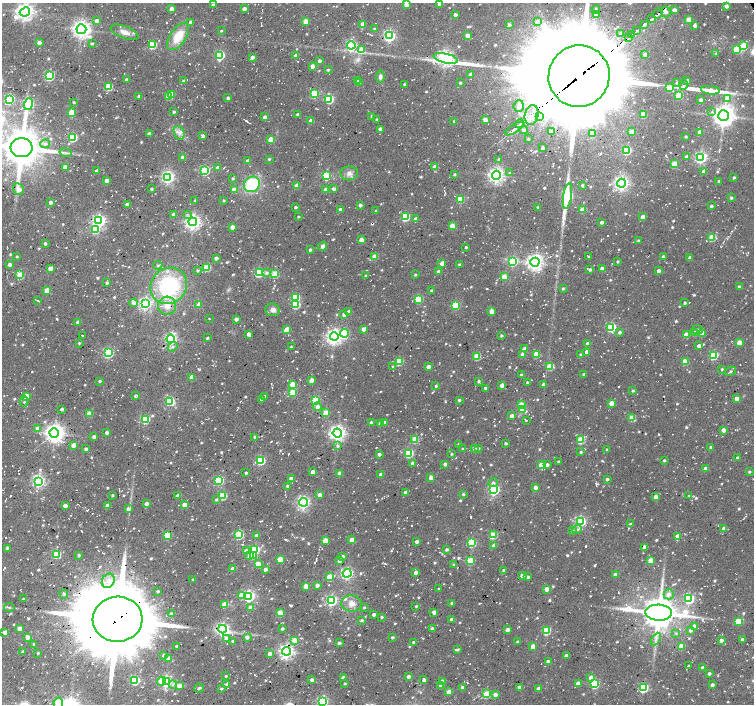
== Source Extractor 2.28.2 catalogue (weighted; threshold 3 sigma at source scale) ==
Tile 7 of 4 x 4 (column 3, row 2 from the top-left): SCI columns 3030-4532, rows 3031-4434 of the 6035 x 5996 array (HDU 1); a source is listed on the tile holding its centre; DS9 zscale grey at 2 x 2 block average (1 PNG px = mean of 2 x 2 image px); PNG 756 x 706 px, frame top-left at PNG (2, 3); each listed source drawn as its Kron ellipse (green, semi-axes under 4 px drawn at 4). Shown black and unused: <1% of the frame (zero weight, under 2 of 3 exposures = <1% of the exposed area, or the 3 px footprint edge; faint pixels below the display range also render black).
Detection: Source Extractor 2.28.2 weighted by HDU 2 'WHT'; one run over the whole footprint, this tile lists its part. Background 0.055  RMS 0.0084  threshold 0.0377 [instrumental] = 3 sigma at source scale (4.5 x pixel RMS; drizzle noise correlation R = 1.50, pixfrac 1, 0.0396/0.0396 arcsec/px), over >= 5 px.
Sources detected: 1029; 1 too faint to see at this stretch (2 x 2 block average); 5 inside a brighter object's white glare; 25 cosmic-ray / hot-pixel residue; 4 long thin detections or spike segments (spike, bleed or trail) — neither listed nor drawn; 17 inside a brighter listed object's ellipse — not listed separately; of the other 977, all 500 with FLUX_AUTO >= 2.69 (the completeness limit of this list) listed and drawn (477 fainter detections not listed), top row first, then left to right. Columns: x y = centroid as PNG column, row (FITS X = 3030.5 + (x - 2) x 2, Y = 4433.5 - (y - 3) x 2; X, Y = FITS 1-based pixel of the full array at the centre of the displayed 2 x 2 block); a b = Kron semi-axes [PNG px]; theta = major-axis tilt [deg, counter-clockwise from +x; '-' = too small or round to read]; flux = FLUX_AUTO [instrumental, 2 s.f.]
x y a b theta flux
439 4 3 2 - 11
213 5 2 2 - 4.7
406 5 3 3 - 19
726 6 2 2 - 9.5
171 9 3 3 - 21
244 9 3 3 - 10
596 9 4 3 - 3.4
674 10 3 3 - 11
25 12 5 4 - 970
665 12 6 5 - 7.9
658 13 6 2 51 7.9
596 14 3 3 - 11
455 15 2 2 - 8.9
651 19 3 2 - 4.6
688 20 3 3 - 42
97 21 3 3 - 11
306 21 3 3 - 40
191 22 3 2 - 8.7
537 22 4 4 - 11
363 24 3 3 - 26
644 24 3 2 - 970
509 25 3 3 - 6.7
695 25 3 2 - 9.9
81 29 5 4 - 1100
374 29 2 2 - 3.8
221 31 2 2 - 2.7
636 31 3 2 - 11
124 32 15 6 -21 14
621 33 3 3 - 11
631 35 3 2 - 9.7
178 36 15 8 56 48
389 36 4 4 - 370
467 36 3 3 - 25
629 37 3 2 - 7.2
39 43 3 2 - 13
92 43 3 2 - 3.6
153 45 3 3 - 90
351 45 4 4 - 240
743 46 3 3 - 70
361 49 4 3 - 31
737 49 3 3 - 72
645 54 3 3 - 11
716 54 3 3 - 2.9
220 55 4 3 - 180
296 56 3 3 - 11
252 57 3 2 - 8.8
446 58 12 5 -13 740
319 61 3 2 - 6.8
312 66 3 2 - 14
328 70 3 2 - 2.7
470 75 3 3 - 12
49 76 4 3 - 200
579 76 31 30 - 53000
380 77 6 4 84 6.7
127 79 3 3 - 5.2
357 80 3 2 - 4.1
183 81 3 2 - 3.4
687 81 3 3 - 5.1
359 83 3 3 - 15
460 83 2 2 - 4.3
677 83 2 2 - 2.8
404 84 2 2 - 4.2
683 84 5 3 - 4.4
108 87 3 3 - 79
669 88 3 3 - 39
710 90 9 4 -6 23
314 93 3 3 - 100
171 94 3 2 - 19
679 95 3 3 - 85
139 96 3 2 - 6.1
169 96 3 3 - 65
228 98 3 3 - 4.2
728 98 4 3 - 31
9 99 4 3 - 270
329 99 4 3 - 150
701 100 3 2 - 9.1
74 102 2 2 - 3.5
28 104 6 4 73 240
519 106 6 5 - 18
71 112 3 3 - 54
174 112 2 2 - 3.8
712 112 3 3 - 2.9
298 114 3 3 - 4.2
643 114 3 3 - 41
532 115 10 7 78 30
723 116 5 5 - 1900
265 117 3 2 - 7.6
372 117 3 2 - 3.9
540 117 3 3 - 21
377 120 2 2 - 4
485 120 4 3 - 10
311 121 3 3 - 20
454 121 2 2 - 3.2
520 124 4 2 - 14
380 129 2 2 - 12
514 129 10 2 33 9.6
524 130 4 4 - 5.1
552 131 2 2 - 4.5
631 132 3 3 - 28
700 132 3 3 - 17
179 133 7 5 -65 8.9
149 134 3 3 - 5.2
592 134 3 3 - 19
203 136 3 2 - 7.8
72 137 3 3 - 170
686 137 3 2 - 2.7
271 139 3 3 - 33
528 139 2 2 - 2.9
45 144 5 4 - 5.3
21 148 11 9 -5 6700
543 148 2 2 - 8.9
627 150 4 3 - 140
66 153 6 3 -14 4.2
182 157 3 3 - 7.9
687 157 3 2 - 10
701 157 4 4 - 390
269 159 2 2 - 3
499 160 3 3 - 7.7
248 161 3 2 - 11
674 164 3 3 - 52
65 167 3 3 - 16
435 167 3 3 - 18
218 168 3 3 - 15
205 170 4 3 - 190
97 171 3 3 - 22
704 171 3 3 - 19
349 173 9 7 3 12
510 173 3 3 - 3.1
454 174 3 2 - 3.7
496 175 4 4 - 740
326 176 3 3 - 150
168 177 4 4 - 470
734 177 2 2 - 4.4
233 178 3 2 - 2.8
107 180 3 2 - 15
719 181 3 3 - 3.6
621 183 4 4 - 620
252 184 8 7 - 120
582 185 2 2 - 3.4
297 186 3 3 - 21
19 189 6 5 - 12
152 189 3 2 - 3.3
334 189 3 3 - 8.2
234 190 3 3 - 17
326 190 3 3 - 15
567 196 13 4 81 270
731 198 3 3 - 4.5
460 199 3 3 - 70
224 200 2 2 - 3
195 201 2 2 - 3
51 202 2 2 - 9.7
127 204 3 2 - 14
360 205 3 2 - 8.2
711 206 3 2 - 4.5
295 207 3 2 - 3.7
538 207 2 2 - 2.8
340 210 2 2 - 11
583 210 3 3 - 36
376 211 2 2 - 3.2
174 214 3 3 - 10
187 214 3 3 - 2.8
298 217 2 2 - 3
405 217 3 3 - 130
643 217 3 3 - 21
416 219 3 3 - 8.5
99 221 4 4 - 470
193 222 4 4 - 770
602 222 3 3 - 6.3
452 226 3 3 - 31
232 227 3 2 - 15
95 230 3 3 - 80
712 237 3 3 - 69
361 240 3 3 - 20
638 241 3 2 - 4.3
45 243 2 2 - 4.7
323 246 5 4 - 8.3
466 247 2 2 - 4.2
310 250 4 3 - 4.3
17 256 2 2 - 2.8
375 257 3 3 - 40
589 257 3 2 - 4.9
663 257 2 2 - 6.7
216 258 2 2 - 7.1
689 258 3 3 - 4.5
513 261 4 4 - 220
535 262 4 4 - 920
618 262 2 2 - 3.5
442 263 3 3 - 12
10 264 3 3 - 9.9
459 264 2 2 - 3.3
158 265 5 3 - 2.8
50 268 3 3 - 16
207 268 3 3 - 74
602 269 3 3 - 18
197 270 3 2 - 3.3
590 270 3 3 - 4.8
659 271 3 3 - 11
438 272 3 2 - 10
259 273 3 3 - 140
266 273 3 3 - 4.7
275 274 3 3 - 80
20 275 3 3 - 79
415 275 2 2 - 3.1
366 276 2 2 - 5.3
504 277 3 3 - 41
107 283 2 2 - 4.8
169 286 19 17 42 200
739 287 2 2 - 4.3
563 289 3 2 - 3.1
47 290 3 3 - 22
431 290 2 2 - 3.3
295 298 3 3 - 120
418 299 3 3 - 100
38 301 2 2 - 3.6
134 303 4 4 - 11
145 303 4 4 - 420
685 303 2 2 - 4.1
199 305 3 3 - 21
296 305 3 3 - 90
455 305 3 3 - 110
167 306 9 9 - 20
273 310 7 6 - 9.6
491 311 3 3 - 16
349 312 3 3 - 10
344 314 4 3 - 8.9
209 319 2 2 - 2.8
236 319 3 3 - 8.9
78 322 3 2 - 8.8
611 327 4 3 - 180
287 329 3 3 - 16
364 329 3 3 - 12
698 330 5 4 - 4.9
620 332 4 3 - 5.6
344 333 4 4 - 130
695 333 3 3 - 15
702 333 3 3 - 34
249 334 4 2 - 14
686 335 3 3 - 24
82 336 2 2 - 3.3
334 336 4 4 - 720
501 336 3 3 - 3.5
207 338 2 2 - 3.8
171 339 4 4 - 370
739 342 3 3 - 35
79 343 3 2 - 2.9
588 344 3 3 - 15
699 346 3 2 - 9
173 347 5 4 - 4.5
291 347 2 2 - 3
525 349 4 3 - 14
587 352 3 3 - 13
108 353 4 3 - 210
536 354 3 3 - 52
580 354 3 3 - 2.8
522 355 3 3 - 13
477 356 3 3 - 68
714 356 4 3 - 120
399 361 3 3 - 98
685 362 3 3 - 43
393 366 3 3 - 3
550 366 3 3 - 58
428 367 3 2 - 12
722 369 3 3 - 2.7
731 371 6 3 35 3.7
584 374 2 2 - 4.2
521 375 3 2 - 4
192 377 3 3 - 19
311 380 3 3 - 19
100 381 2 2 - 4
479 381 3 3 - 3.6
527 382 2 2 - 4.1
544 384 3 3 - 6.6
292 385 3 3 - 50
502 385 3 3 - 19
436 386 2 2 - 3.5
486 388 2 2 - 5.7
633 391 3 2 - 3.2
293 392 3 3 - 66
26 396 3 3 - 33
135 396 4 3 - 3.3
265 396 3 3 - 3.9
737 398 3 3 - 19
262 400 3 3 - 8.5
315 400 3 3 - 120
459 400 3 2 - 4.5
169 401 4 3 - 160
24 402 5 3 - 3.3
611 403 3 3 - 23
521 405 3 3 - 51
317 407 4 4 - 9.7
62 409 3 2 - 3.9
522 410 4 3 - 41
326 413 3 3 - 49
89 414 3 3 - 42
512 416 3 2 - 12
632 418 3 3 - 36
145 420 3 3 - 120
526 420 3 2 - 3
385 422 3 2 - 10
371 423 2 2 - 7.1
380 423 3 3 - 15
38 428 4 3 - 11
723 430 3 3 - 15
54 433 5 4 - 1100
107 433 3 2 - 9.1
337 433 5 4 - 750
94 437 3 3 - 8.2
255 437 2 2 - 3
415 439 3 3 - 62
581 440 3 3 - 81
506 443 2 2 - 4
459 444 3 2 - 3.4
74 445 3 3 - 24
338 446 3 3 - 3.3
711 447 2 2 - 5.6
474 448 3 3 - 5.7
86 449 2 2 - 6.8
463 449 2 2 - 4.2
478 449 3 2 - 5.3
607 450 2 2 - 3.1
581 452 2 2 - 3.3
409 453 3 3 - 120
379 454 2 2 - 7.6
451 454 2 2 - 3.1
737 458 3 2 - 3.5
664 460 2 2 - 3.7
260 461 3 3 - 140
558 461 2 2 - 2.8
412 463 3 3 - 6.7
445 464 2 2 - 7.4
541 465 3 3 - 32
547 465 4 3 - 5.3
706 469 3 3 - 18
313 472 3 3 - 15
749 472 3 2 - 3.2
246 473 3 2 - 4.2
340 474 3 3 - 22
381 475 3 2 - 12
291 478 3 2 - 13
431 478 3 3 - 17
607 479 2 2 - 4.9
219 480 3 3 - 150
39 481 4 4 - 390
493 483 5 4 - 4.8
287 486 3 2 - 4.2
536 487 3 3 - 11
494 490 4 4 - 310
406 492 3 2 - 6.7
463 494 2 2 - 3.3
112 495 2 2 - 3.2
320 495 3 3 - 13
178 496 3 3 - 14
223 496 3 3 - 87
689 496 2 2 - 3
656 497 3 3 - 20
216 500 3 3 - 3.1
303 502 4 4 - 390
146 504 3 2 - 11
184 505 3 3 - 22
65 506 3 3 - 14
107 506 3 3 - 11
128 509 3 3 - 7.4
580 521 4 4 - 290
630 524 3 3 - 3.1
724 528 3 2 - 10
577 529 4 3 - 5
572 531 3 3 - 3.7
167 535 3 3 - 91
239 535 3 3 - 140
493 535 3 3 - 88
256 536 3 3 - 11
678 536 3 3 - 30
325 540 3 3 - 32
352 540 3 3 - 22
417 542 3 3 - 5
472 543 3 3 - 150
493 546 3 3 - 12
644 547 3 2 - 14
7 548 3 2 - 4.2
447 549 2 2 - 6.4
255 550 3 3 - 140
246 551 4 3 - 11
56 554 3 3 - 100
79 555 3 3 - 2.8
253 555 3 3 - 25
250 556 3 3 - 18
343 556 3 3 - 7.6
280 559 3 3 - 54
651 560 3 3 - 37
340 561 3 3 - 9.6
470 561 3 3 - 85
258 564 3 3 - 36
454 565 3 3 - 3.1
233 569 3 3 - 14
265 569 3 3 - 8.8
504 570 3 3 - 5.8
416 572 3 3 - 8.8
347 573 4 4 - 350
615 574 3 3 - 14
522 576 3 3 - 12
330 577 4 3 - 48
528 577 3 3 - 5.6
193 579 3 2 - 3.1
108 581 7 6 - 15
317 585 2 2 - 11
306 586 3 3 - 34
439 589 2 2 - 2.9
547 589 3 3 - 29
158 591 2 2 - 3.7
64 594 5 3 - 3.8
669 594 5 5 - 8.8
241 595 4 3 - 26
249 596 4 4 - 370
24 599 2 2 - 5.4
689 599 4 4 - 240
331 600 4 4 - 310
351 603 10 8 -11 18
452 603 2 2 - 4.2
224 604 3 3 - 47
416 606 3 2 - 2.7
9 607 5 3 - 3
251 607 3 3 - 12
364 607 3 3 - 3
434 612 3 3 - 15
280 613 3 3 - 49
659 613 13 8 -4 5000
172 614 3 3 - 7.9
374 614 2 2 - 9.9
382 617 2 2 - 3.6
118 619 25 22 3 22000
452 619 3 2 - 12
362 620 3 3 - 4
738 621 3 3 - 69
694 626 3 3 - 13
282 628 3 2 - 4
432 628 3 3 - 4.7
20 629 3 3 - 19
222 629 4 4 - 500
507 630 3 2 - 12
691 630 3 3 - 5.6
546 631 3 3 - 120
5 632 3 3 - 23
676 633 4 3 - 2.8
28 637 3 3 - 14
247 637 4 3 - 7.1
393 637 2 2 - 4.2
227 638 3 3 - 10
656 639 7 3 60 6.1
295 640 3 3 - 23
721 640 2 2 - 11
742 640 3 2 - 8.2
233 641 3 3 - 3.6
414 642 3 2 - 4.7
518 642 3 2 - 7
339 643 3 2 - 5.4
34 644 3 3 - 4
176 646 2 2 - 2.9
533 646 3 3 - 31
681 646 3 3 - 43
458 650 4 2 - 3.4
287 651 4 4 - 650
23 652 2 2 - 8.2
38 653 2 2 - 3.1
270 654 3 3 - 13
164 655 3 3 - 5.6
566 656 3 3 - 11
168 659 3 3 - 21
548 661 3 3 - 8.9
689 665 2 2 - 3.3
703 668 2 2 - 11
709 674 2 2 - 6.3
226 676 2 2 - 3.3
408 676 2 2 - 8.1
591 677 3 3 - 11
343 678 3 2 - 13
135 680 4 3 - 140
312 680 4 3 - 6.2
424 680 3 2 - 10
161 681 4 3 - 23
442 681 3 3 - 9.1
166 682 4 3 - 370
227 684 3 3 - 5.7
345 684 2 2 - 2.7
578 684 3 3 - 19
594 684 4 3 - 160
173 685 4 3 - 3.6
441 685 3 3 - 11
712 685 2 2 - 7.3
179 686 3 3 - 15
462 687 3 3 - 5.8
519 687 2 2 - 6.8
199 688 5 3 - 3.5
538 688 3 3 - 11
643 688 4 3 - 180
221 689 3 2 - 3.5
449 692 3 3 - 24
487 694 3 3 - 97
495 694 3 3 - 10
322 702 4 3 - 250
58 703 5 4 - 74
Overlapping masked pixels (flux is a lower limit): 2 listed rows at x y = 579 76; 118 619
Isophote crosses this tile's border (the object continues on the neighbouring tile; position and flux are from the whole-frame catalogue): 5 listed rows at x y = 439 4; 579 76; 21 148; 322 702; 58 703